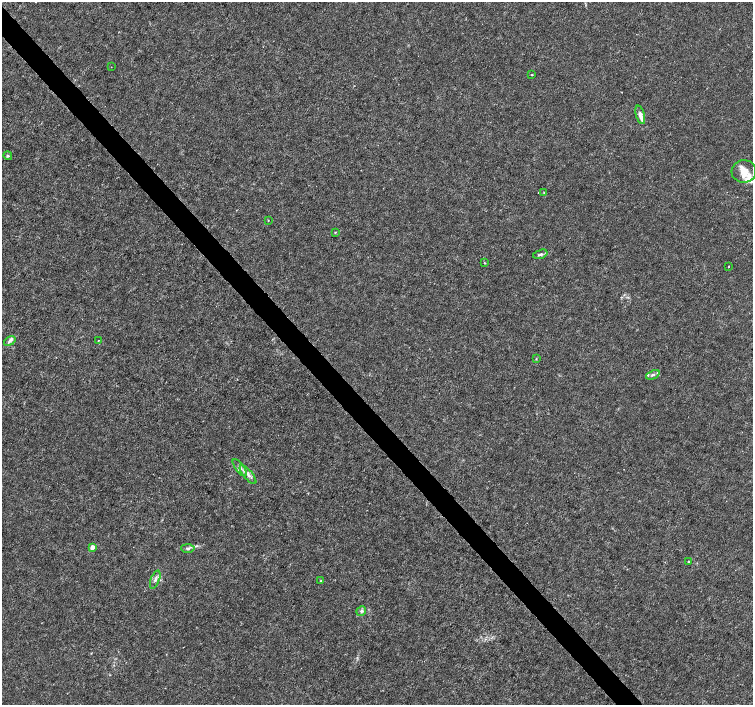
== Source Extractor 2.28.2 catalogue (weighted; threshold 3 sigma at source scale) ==
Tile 11 of 4 x 4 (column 3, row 3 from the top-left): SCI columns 3010-4510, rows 1616-3020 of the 6012 x 5974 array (HDU 1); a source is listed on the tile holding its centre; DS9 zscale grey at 2 x 2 block average (1 PNG px = mean of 2 x 2 image px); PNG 755 x 707 px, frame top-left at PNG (2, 2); each listed source drawn as its Kron ellipse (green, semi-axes under 4 px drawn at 4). Shown black and unused: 4% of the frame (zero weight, under 3 of 4 exposures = <1% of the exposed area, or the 3 px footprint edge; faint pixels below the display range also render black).
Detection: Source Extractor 2.28.2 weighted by HDU 2 'WHT'; one run over the whole footprint, this tile lists its part. Background 0.00115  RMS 0.0013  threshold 0.00601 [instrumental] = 3 sigma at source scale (4.5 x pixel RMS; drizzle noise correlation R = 1.50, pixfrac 1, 0.0396/0.0396 arcsec/px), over >= 5 px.
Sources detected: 30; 7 inside a brighter listed object's ellipse — not listed separately; the other 23 listed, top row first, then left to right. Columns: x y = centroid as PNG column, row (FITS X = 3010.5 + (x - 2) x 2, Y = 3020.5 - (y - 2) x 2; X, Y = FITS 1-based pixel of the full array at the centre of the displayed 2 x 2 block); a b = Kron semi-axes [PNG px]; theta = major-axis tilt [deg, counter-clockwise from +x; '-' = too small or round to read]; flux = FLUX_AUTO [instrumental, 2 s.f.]
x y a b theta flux
111 67 2 2 - 0.15
532 75 3 2 - 0.22
640 115 9 4 -74 2.2
8 156 5 4 - 0.5
744 171 12 11 - 3.7
544 193 3 3 - 0.26
268 220 3 2 - 0.12
335 232 3 2 - 0.2
540 254 7 3 18 0.76
484 263 3 2 - 0.19
729 266 2 2 - 0.47
98 340 2 2 - 0.17
10 341 6 4 35 0.92
536 359 3 2 - 0.19
653 375 7 4 24 0.78
240 468 10 4 -53 1.2
248 475 12 4 -50 1.6
92 547 3 2 - 3.6
188 548 6 4 -2 0.71
688 561 3 2 - 0.23
155 580 9 3 70 1
321 581 3 2 - 0.18
361 611 5 4 - 0.7
Diffuse or blended objects may show on this block-average render without a row.